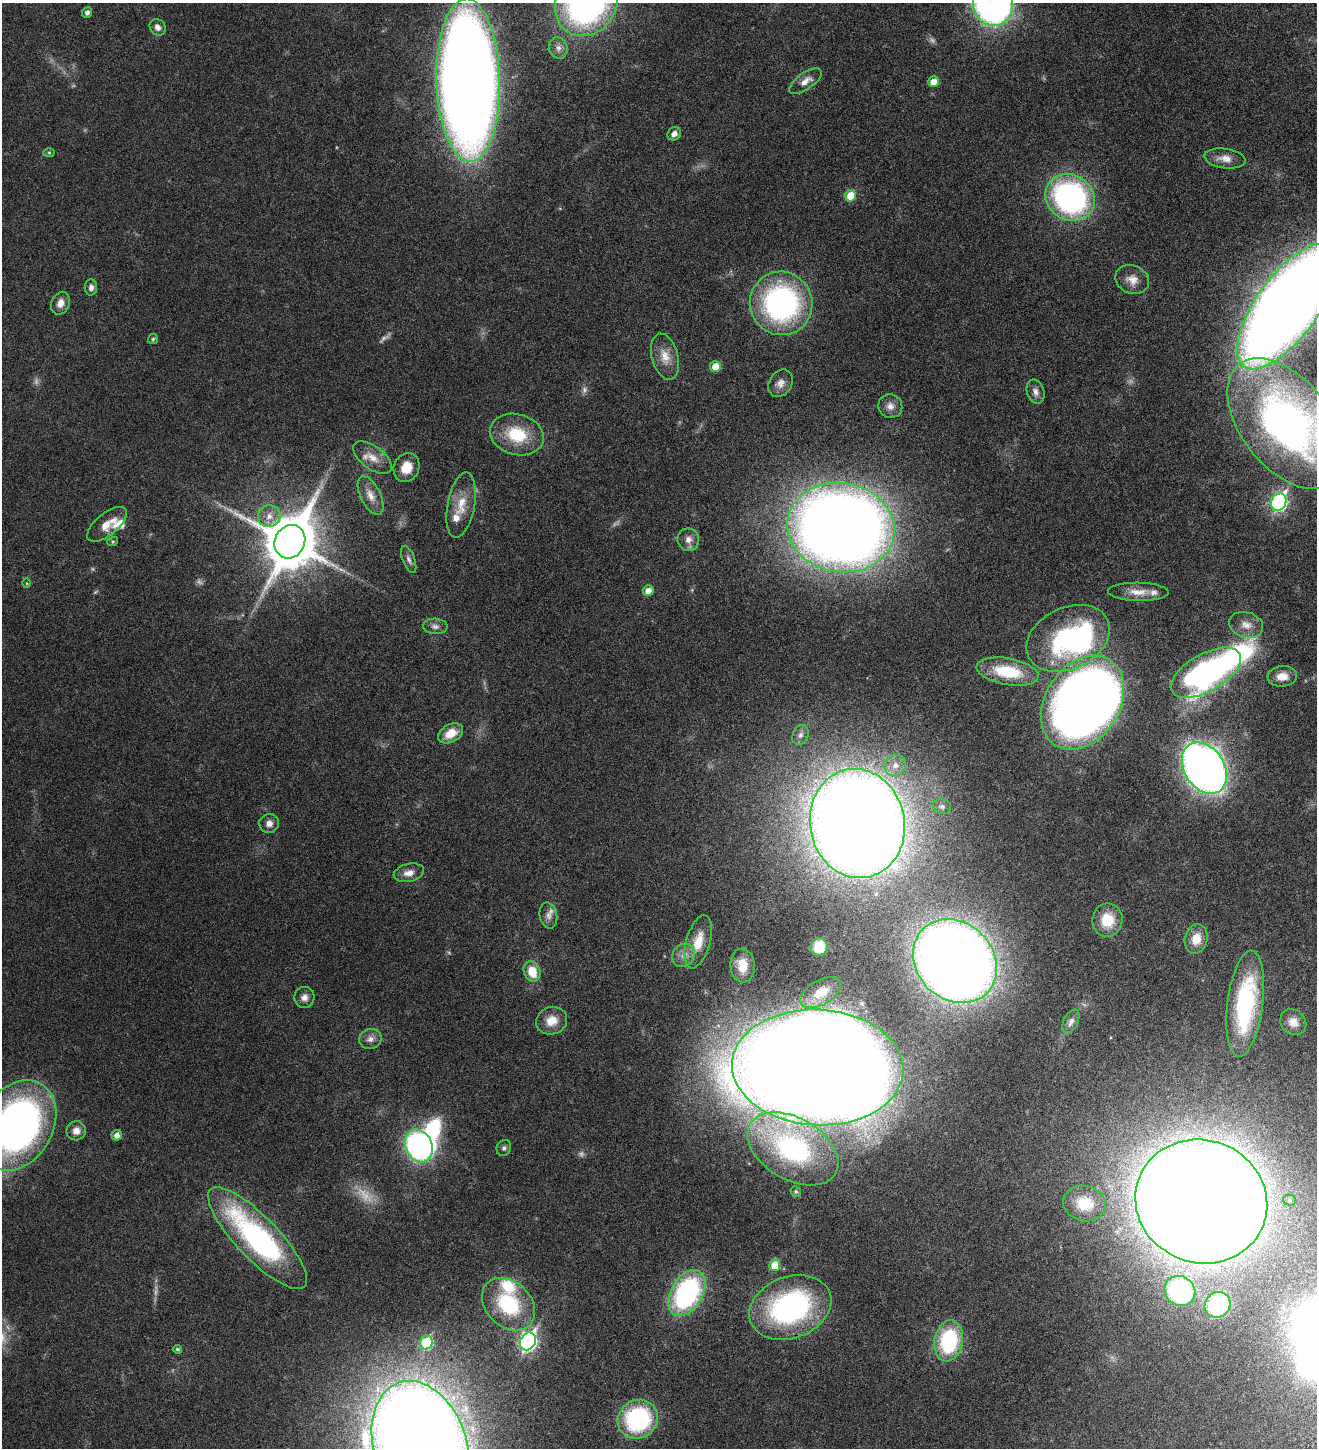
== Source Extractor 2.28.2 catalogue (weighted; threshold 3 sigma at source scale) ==
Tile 6 of 4 x 4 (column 2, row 2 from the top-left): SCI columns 1604-2918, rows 2987-4432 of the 5971 x 5969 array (HDU 1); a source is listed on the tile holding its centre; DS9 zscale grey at full resolution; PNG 1319 x 1450 px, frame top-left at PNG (2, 3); each listed source drawn as its Kron ellipse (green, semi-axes under 4 px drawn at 4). Nothing masked; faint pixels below the display range render black.
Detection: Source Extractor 2.28.2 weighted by HDU 2 'WHT'; one run over the whole footprint, this tile lists its part. Background 0.0183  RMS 0.0026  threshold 0.0107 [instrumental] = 3 sigma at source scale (4.09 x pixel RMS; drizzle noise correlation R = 1.36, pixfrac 0.8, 0.05/0.05 arcsec/px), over >= 5 px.
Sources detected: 117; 11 too faint to see at this stretch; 5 inside a brighter object's white glare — neither listed nor drawn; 5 inside a brighter listed object's ellipse — not listed separately; the other 96 listed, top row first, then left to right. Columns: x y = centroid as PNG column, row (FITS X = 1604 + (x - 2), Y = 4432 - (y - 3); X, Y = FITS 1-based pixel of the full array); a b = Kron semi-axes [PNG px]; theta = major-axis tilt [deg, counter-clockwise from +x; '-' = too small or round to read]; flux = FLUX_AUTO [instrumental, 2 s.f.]
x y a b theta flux
586 3 34 30 55 77
993 3 23 20 -81 110
87 12 5 5 - 0.86
158 27 9 7 -52 1
558 48 11 9 -71 1.1
468 80 81 32 -89 430
805 81 19 8 35 1.8
934 82 5 5 - 2.3
674 134 7 6 - 1.2
49 153 6 4 -1 0.24
1225 158 21 10 -8 2
850 196 6 5 - 5.2
1070 197 26 22 -34 54
1132 280 17 14 -21 2.3
91 287 8 6 88 0.85
60 303 12 9 66 1.6
781 303 32 31 - 46
1287 306 74 31 54 470
153 339 5 5 - 0.31
665 357 23 13 -75 3
715 367 5 5 - 3.3
781 383 14 11 57 1.5
1035 392 12 8 -71 1.1
890 406 12 12 - 1.5
1286 423 75 44 -52 95
517 434 27 20 -15 8.7
372 458 22 11 -36 2.9
406 468 15 12 63 3.4
371 495 21 10 -64 2.2
1279 502 9 7 64 51
461 505 33 13 79 4.5
269 516 11 11 - 1.9
107 524 24 11 39 3.2
841 527 54 44 -9 360
688 540 11 11 - 1.6
113 541 5 3 - 0.25
290 542 17 15 62 1200
409 559 14 6 -69 0.8
26 583 5 3 - 0.2
648 591 5 5 - 1.7
1138 592 30 9 -1 2.7
1246 625 17 12 -16 2.4
435 626 12 8 -4 0.96
1068 638 44 30 25 32
1008 672 31 13 -10 9.5
1206 673 39 18 29 71
1282 676 15 10 6 2.4
1083 703 51 37 57 250
451 733 13 9 28 3.2
800 735 10 8 66 0.86
895 765 11 10 - 1.8
1204 768 28 20 -57 180
942 806 9 7 -16 0.81
269 823 10 9 - 1.2
857 823 55 47 -79 560
409 873 15 9 13 1.8
548 915 13 8 -78 1.3
1107 920 16 15 - 5.5
1196 939 15 11 76 3.5
698 942 27 12 74 4.4
819 947 9 8 - 5.5
684 955 12 10 47 1.7
955 961 45 38 -45 320
743 965 17 12 -85 3.9
532 971 10 8 -70 4.4
820 993 22 12 30 4.2
304 997 10 10 - 1.3
1245 1004 53 17 83 26
552 1021 16 13 18 3
1071 1021 13 7 64 1.1
1293 1022 14 12 -42 2
370 1039 11 10 - 1.3
818 1067 86 58 -3 1000
17 1125 48 35 60 100
76 1131 9 9 - 1.4
117 1135 5 5 - 1.2
419 1146 17 13 -64 46
504 1148 8 7 - 0.57
793 1149 49 31 -30 37
796 1192 5 5 - 0.34
1289 1200 6 5 - 0.43
1201 1201 66 61 -21 880
1085 1203 21 17 -13 5.7
258 1238 68 21 -46 47
775 1265 5 5 - 5
1180 1291 16 14 -40 26
687 1293 25 15 60 38
508 1304 30 22 -43 15
1217 1305 13 12 - 12
790 1307 42 30 21 42
528 1341 9 7 65 65
949 1341 21 14 80 19
426 1343 7 6 - 12
177 1349 4 4 - 0.38
638 1419 21 19 35 24
420 1445 66 46 -71 700
Isophote crosses this tile's border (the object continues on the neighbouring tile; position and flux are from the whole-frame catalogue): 7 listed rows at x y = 586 3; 993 3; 468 80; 1287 306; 1286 423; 17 1125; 420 1445